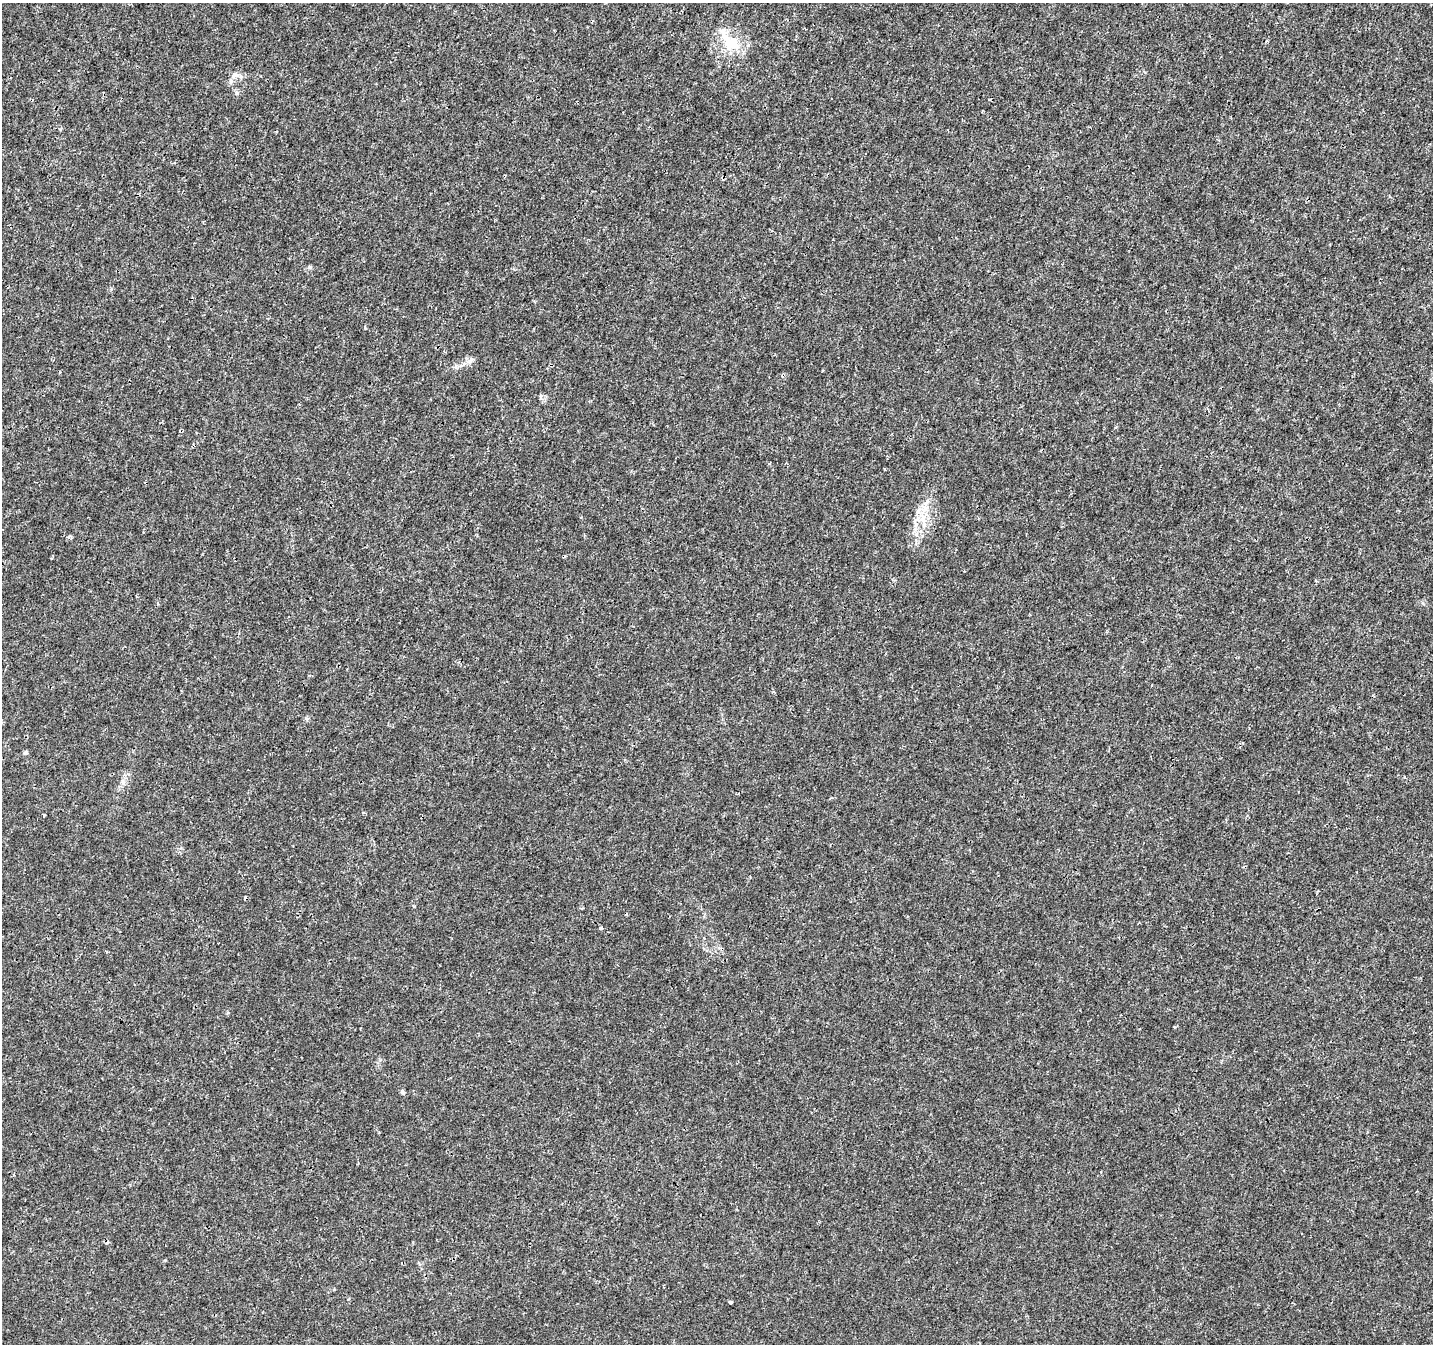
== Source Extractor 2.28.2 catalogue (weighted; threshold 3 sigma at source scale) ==
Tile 10 of 4 x 4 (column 2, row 3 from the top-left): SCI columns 1432-2862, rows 1543-2884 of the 5732 x 5835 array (HDU 1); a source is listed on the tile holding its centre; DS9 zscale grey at full resolution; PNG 1435 x 1346 px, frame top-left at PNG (2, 3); no overlay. Shown black and unused: <1% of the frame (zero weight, under 3 of 4 exposures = <1% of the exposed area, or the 3 px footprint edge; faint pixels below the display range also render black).
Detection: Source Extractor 2.28.2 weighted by HDU 2 'WHT'; one run over the whole footprint, this tile lists its part. Background 0.001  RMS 9.2e-04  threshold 0.00415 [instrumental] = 3 sigma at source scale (4.5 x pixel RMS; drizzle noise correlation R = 1.50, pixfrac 1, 0.0396/0.0396 arcsec/px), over >= 5 px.
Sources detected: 17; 2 cosmic-ray / hot-pixel residue — not listed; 2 inside a brighter listed object's ellipse — not listed separately; the other 13 listed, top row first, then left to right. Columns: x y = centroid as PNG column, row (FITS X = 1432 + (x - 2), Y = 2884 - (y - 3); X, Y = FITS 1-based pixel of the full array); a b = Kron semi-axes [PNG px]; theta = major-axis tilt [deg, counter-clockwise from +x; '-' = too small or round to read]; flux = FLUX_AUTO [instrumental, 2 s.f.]
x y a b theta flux
731 43 25 15 -32 2.6
234 76 11 6 47 0.43
310 267 6 5 - 0.17
470 361 14 4 45 0.32
540 396 6 4 89 0.14
927 502 9 6 51 0.42
923 520 15 5 -71 0.66
916 525 8 4 54 0.27
25 753 6 5 - 0.17
44 815 3 3 - 0.18
601 928 3 3 - 0.27
402 1092 5 5 - 0.18
730 1302 4 3 - 0.28
Unlisted compact peaks at least as high as the median listed source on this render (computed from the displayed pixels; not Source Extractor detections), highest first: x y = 365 328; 228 1013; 1175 1027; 165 1260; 70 536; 60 129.